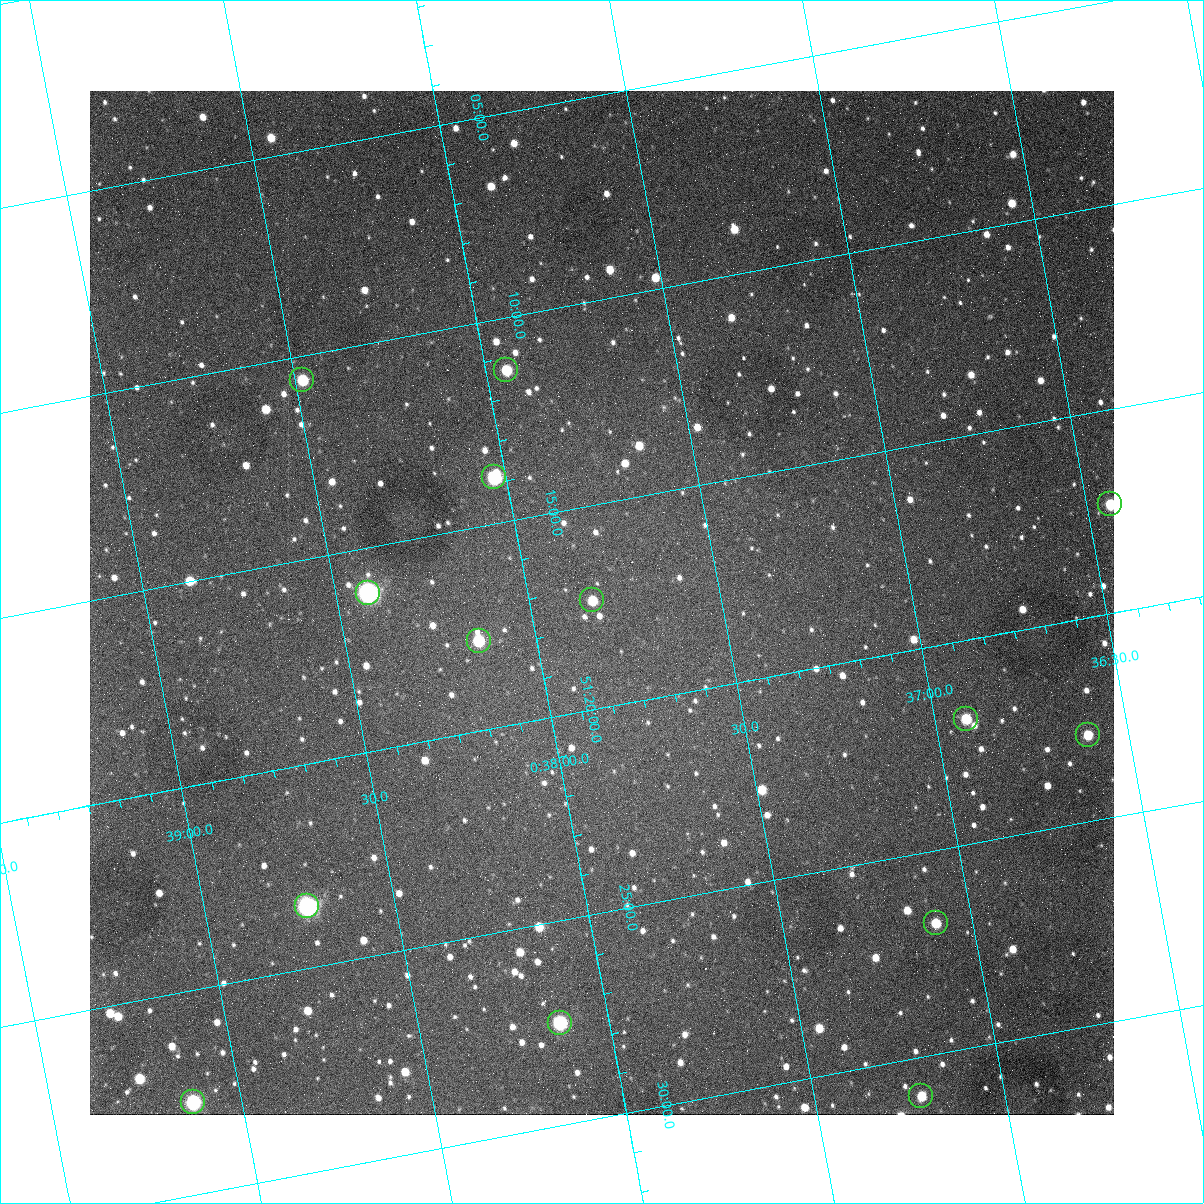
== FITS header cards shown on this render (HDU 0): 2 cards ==
NAXIS1  =                 1024
NAXIS2  =                 1024

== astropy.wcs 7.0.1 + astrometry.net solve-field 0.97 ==
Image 1024 x 1024 px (HDU 0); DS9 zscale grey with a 90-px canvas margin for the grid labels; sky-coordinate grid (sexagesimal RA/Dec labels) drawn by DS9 from the SOLVED WCS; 14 Tycho-2 reference stars matched to detected sources circled (green)
Header WCS: none
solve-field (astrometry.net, Tycho-2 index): SOLVED blind (the file carries no WCS)
Solved WCS: RA---TAN-SIP/DEC--TAN-SIP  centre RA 00:37:49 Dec +51:17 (9.45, +51.29 deg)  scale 1.49 arcsec/px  FOV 25.5' x 25.5'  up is -169 deg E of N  parity flipped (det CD > 0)
(file carries no celestial WCS; the grid is the blind solution)
Tycho-2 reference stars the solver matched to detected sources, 14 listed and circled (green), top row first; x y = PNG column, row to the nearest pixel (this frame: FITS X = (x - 90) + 1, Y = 1024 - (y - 91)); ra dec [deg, ICRS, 3 dp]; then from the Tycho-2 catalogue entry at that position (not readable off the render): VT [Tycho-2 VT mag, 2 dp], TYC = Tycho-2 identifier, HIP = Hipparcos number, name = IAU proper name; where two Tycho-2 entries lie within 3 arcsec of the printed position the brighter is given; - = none
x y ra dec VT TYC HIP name
506 370 9.486 +51.188 10.87 3261-2086-1 - -
302 380 9.620 +51.177 10.71 3261-2090-1 - -
494 477 9.507 +51.231 9.24 3261-2068-1 - -
1110 504 9.110 +51.289 10.95 3261-2033-1 - -
368 593 9.604 +51.268 7.70 3261-1879-1 3018 -
592 600 9.459 +51.289 11.04 3261-1703-1 - -
479 641 9.538 +51.296 10.24 3261-1493-1 - -
966 719 9.229 +51.365 11.03 3261-2198-1 - -
1088 735 9.152 +51.381 11.06 3261-1519-1 - -
307 906 9.683 +51.391 7.88 3261-1837-1 - -
936 923 9.274 +51.446 10.91 3261-1253-1 - -
560 1023 9.532 +51.458 9.03 3261-1423-1 - -
921 1096 9.305 +51.516 11.13 3261-2117-1 - -
193 1102 9.782 +51.462 9.45 3261-1155-1 - -